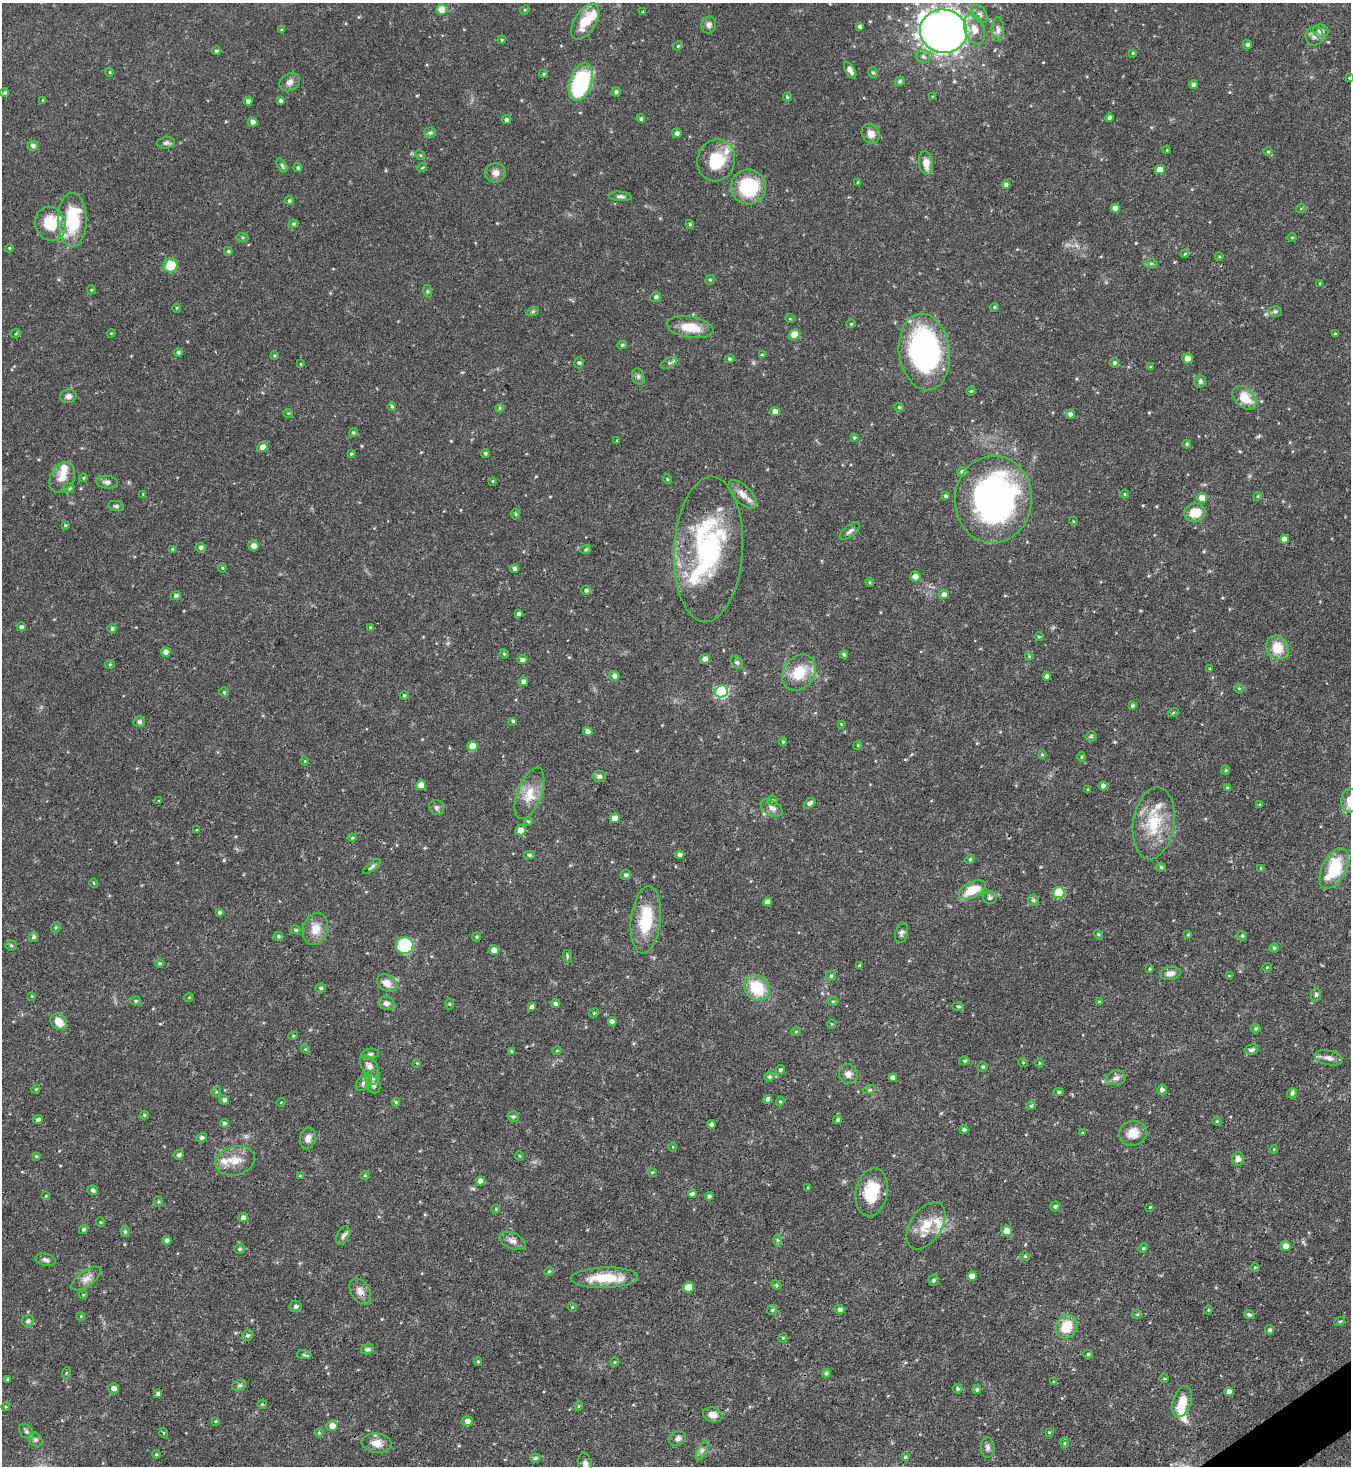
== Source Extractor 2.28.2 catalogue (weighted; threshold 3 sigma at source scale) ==
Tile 6 of 4 x 4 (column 2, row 2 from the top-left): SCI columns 1646-2994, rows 2929-4392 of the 5850 x 5857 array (HDU 1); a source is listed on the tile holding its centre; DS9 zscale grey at full resolution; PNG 1353 x 1468 px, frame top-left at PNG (2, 3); each listed source drawn as its Kron ellipse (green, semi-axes under 4 px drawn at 4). Shown black and unused: <1% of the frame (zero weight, under 3 of 4 exposures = <1% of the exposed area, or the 3 px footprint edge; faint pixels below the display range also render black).
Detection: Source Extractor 2.28.2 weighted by HDU 2 'WHT'; one run over the whole footprint, this tile lists its part. Background 0.0622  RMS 0.0035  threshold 0.0157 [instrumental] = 3 sigma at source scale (4.5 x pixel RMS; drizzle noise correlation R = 1.50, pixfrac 1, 0.05/0.05 arcsec/px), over >= 5 px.
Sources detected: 425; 1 inside a brighter object's white glare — neither listed nor drawn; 15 inside a brighter listed object's ellipse — not listed separately; the other 409 listed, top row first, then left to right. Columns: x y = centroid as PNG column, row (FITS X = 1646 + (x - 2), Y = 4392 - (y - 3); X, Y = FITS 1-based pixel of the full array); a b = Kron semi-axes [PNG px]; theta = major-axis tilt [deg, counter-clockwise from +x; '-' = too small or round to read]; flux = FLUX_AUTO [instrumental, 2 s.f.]
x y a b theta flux
442 9 5 5 - 7.3
525 10 5 4 - 0.41
643 12 4 3 - 0.29
980 14 10 6 -50 1.3
585 21 20 10 59 8.5
709 25 8 7 - 1.4
860 27 4 3 - 0.93
974 29 16 9 -72 3.9
281 30 4 4 - 0.33
998 30 12 6 -89 1.5
944 31 24 21 -11 350
1321 31 7 6 - 2
1315 36 9 9 - 1.6
502 40 4 4 - 0.42
1247 45 5 4 - 0.8
678 46 5 4 - 0.42
216 51 4 3 - 0.6
1133 53 4 3 - 0.4
923 57 7 6 - 1.1
850 70 9 4 -59 1.6
109 72 4 3 - 0.27
873 73 5 4 - 0.61
544 74 4 4 - 0.41
1349 78 4 3 - 0.37
900 81 5 4 - 0.66
290 82 11 8 30 1.8
581 82 19 11 72 35
1193 85 4 4 - 0.86
616 92 4 4 - 0.85
5 93 4 4 - 0.55
787 97 4 4 - 0.52
933 97 4 4 - 0.41
43 100 3 3 - 0.33
248 101 4 4 - 1.2
280 101 4 4 - 0.8
1109 118 4 4 - 0.95
641 119 4 4 - 0.65
506 120 4 4 - 0.92
253 122 5 4 - 1.4
430 133 6 5 - 0.65
677 133 5 5 - 1.1
871 134 10 8 -61 2.4
166 143 9 5 9 0.92
33 146 5 5 - 1.1
1167 150 4 3 - 0.28
1268 151 5 3 - 0.33
420 155 5 4 - 0.4
716 160 21 19 73 12
926 163 12 7 -80 3.3
282 165 7 4 -63 0.6
298 168 4 4 - 0.7
422 168 5 3 - 0.29
1160 170 5 4 - 3
495 173 10 9 - 2.1
858 182 4 4 - 0.31
1006 185 4 4 - 0.92
749 187 17 17 - 20
620 196 11 5 -6 1
289 201 4 4 - 0.57
1115 208 5 4 - 2.1
1301 208 5 3 - 0.32
72 220 27 14 -90 17
50 224 17 15 -64 9.5
293 224 5 4 - 0.44
690 224 4 4 - 0.38
242 237 6 4 -7 0.46
1292 237 4 3 - 0.3
9 248 4 4 - 0.34
228 251 4 4 - 0.58
1185 254 4 3 - 0.38
1219 257 4 3 - 0.3
1151 263 6 4 0 0.6
171 265 7 7 - 8.8
710 280 5 4 - 0.43
1320 283 3 2 - 0.25
91 290 4 4 - 0.39
427 291 6 4 -72 0.42
656 297 5 5 - 0.69
994 307 4 4 - 0.46
176 308 5 3 - 0.33
533 311 6 4 19 0.58
1275 311 6 5 - 0.87
790 319 5 3 - 0.26
851 324 4 4 - 0.34
690 327 24 10 -9 6.6
16 333 5 3 - 0.38
111 333 4 3 - 0.25
1335 334 3 3 - 0.44
794 335 5 5 - 6.6
622 345 5 4 - 0.54
924 352 38 25 -83 76
178 353 4 4 - 0.73
274 355 4 4 - 0.42
762 355 4 4 - 0.43
1187 358 5 5 - 2.1
730 359 5 4 - 0.4
579 363 5 5 - 0.57
669 363 8 5 30 0.76
1114 363 5 4 - 0.7
301 364 4 3 - 0.34
1151 367 3 3 - 0.34
638 376 8 6 -75 0.92
1200 381 6 6 - 0.75
971 391 5 4 - 0.41
68 396 8 7 - 1.3
1244 398 14 9 -43 7.2
392 406 4 4 - 0.52
899 407 4 4 - 0.39
500 408 4 4 - 0.39
775 412 5 4 - 2
288 413 5 3 - 0.29
1070 414 4 4 - 1.1
353 433 4 4 - 0.53
854 438 3 3 - 0.38
617 441 4 3 - 0.36
1187 444 4 3 - 0.57
262 447 5 4 - 2
485 453 4 4 - 0.53
351 454 4 3 - 0.46
962 472 5 4 - 1.2
62 477 16 11 62 3.9
83 478 4 3 - 0.32
667 479 5 3 - 0.3
493 481 3 3 - 0.32
107 482 11 6 -7 1.2
69 488 6 4 16 0.78
143 494 3 3 - 0.24
743 494 18 9 -45 3.1
1125 494 4 3 - 0.29
946 496 4 3 - 0.73
1258 496 4 3 - 0.35
1202 498 5 5 - 4.3
993 499 43 38 85 120
116 506 8 5 -9 0.65
1195 513 11 9 9 6.1
516 514 5 3 - 0.35
1073 521 4 3 - 0.26
65 525 4 3 - 0.39
850 531 12 5 37 1.2
1284 539 4 4 - 1.6
253 546 5 5 - 1.7
201 547 5 5 - 1
172 549 4 4 - 0.29
586 549 5 3 - 0.39
708 549 73 34 87 52
222 568 4 4 - 0.33
515 569 4 4 - 0.99
915 576 5 5 - 2.4
870 582 5 3 - 0.43
586 590 5 4 - 0.69
944 594 5 5 - 1.3
176 596 5 4 - 0.85
518 614 4 4 - 0.88
21 627 4 4 - 0.86
371 628 4 4 - 0.58
112 629 5 4 - 0.69
1039 637 5 3 - 0.36
1277 647 12 11 - 6.6
166 652 5 4 - 1.6
504 654 5 4 - 0.45
844 654 4 4 - 0.6
1029 656 4 3 - 0.31
705 659 5 5 - 1.5
522 660 5 4 - 0.98
737 662 7 5 -47 0.77
110 664 5 4 - 0.41
1210 669 3 3 - 0.33
799 672 19 15 56 9
614 676 5 5 - 1.2
1047 676 4 4 - 1.2
523 681 5 4 - 1
1239 688 5 3 - 0.31
224 692 5 5 - 0.42
722 692 6 6 - 39
404 695 4 4 - 0.38
1132 705 4 4 - 0.57
1173 713 5 3 - 0.4
513 721 4 3 - 0.53
139 722 6 5 - 0.92
841 724 3 3 - 0.23
588 731 5 4 - 1.5
1091 736 5 5 - 0.5
783 742 4 4 - 0.38
858 745 4 3 - 0.32
472 746 5 5 - 3.9
1042 754 4 3 - 0.39
1082 757 5 3 - 0.41
305 761 5 3 - 0.3
1226 770 5 4 - 0.45
599 776 7 6 - 0.89
421 785 5 5 - 4
1103 786 5 4 - 1.2
1228 788 4 3 - 0.56
1088 789 3 2 - 0.26
529 793 27 12 69 5.9
1350 800 12 8 85 4.1
158 801 4 2 - 0.28
773 801 5 5 - 0.69
810 803 6 4 35 1.1
1260 804 4 3 - 0.34
436 807 8 7 - 1
772 808 12 7 -33 1.6
615 818 5 5 - 3.3
528 821 4 4 - 0.43
1154 823 36 20 81 14
197 830 4 2 - 0.26
520 830 5 5 - 2.4
352 838 4 4 - 0.42
530 855 5 4 - 0.65
680 855 4 4 - 1.1
970 859 5 4 - 0.42
372 866 11 4 39 0.85
1161 867 4 4 - 0.43
1261 868 4 3 - 0.43
1334 868 22 12 64 16
626 875 5 5 - 0.8
94 883 5 3 - 0.3
972 890 14 8 26 8.3
1059 893 6 5 - 16
990 897 7 6 - 1.1
1033 900 6 5 - 0.61
767 902 4 4 - 1.8
219 912 4 3 - 0.67
646 920 34 15 84 13
56 927 5 4 - 0.48
315 929 16 12 73 4.5
295 930 5 4 - 0.54
901 933 10 6 74 0.98
1098 934 5 3 - 0.37
1188 935 4 3 - 0.33
278 936 5 4 - 0.5
1242 936 5 4 - 0.49
33 937 5 4 - 0.74
477 937 5 4 - 0.48
11 945 5 5 - 0.53
405 945 9 8 - 20
1274 948 4 4 - 0.47
494 950 5 5 - 2.4
567 956 6 4 -73 0.49
159 963 4 4 - 0.52
859 965 3 3 - 0.41
1267 967 5 3 - 0.27
1149 969 3 3 - 0.35
1170 973 10 6 9 1.8
831 976 5 5 - 0.5
1229 976 4 4 - 0.37
387 983 11 8 -35 3.1
321 988 5 4 - 0.54
757 988 14 11 -49 13
1316 995 7 5 90 0.72
32 996 3 2 - 0.23
189 998 5 3 - 0.26
136 1001 5 4 - 0.52
833 1002 5 3 - 0.41
1099 1002 4 3 - 0.5
386 1003 8 6 -8 1.4
449 1004 6 4 -89 0.34
556 1004 4 4 - 0.95
958 1006 6 4 -2 0.49
531 1007 4 4 - 0.83
594 1013 5 4 - 0.4
612 1021 4 4 - 1.5
59 1022 9 7 -45 4.3
832 1024 5 3 - 0.27
1255 1028 5 5 - 0.52
796 1031 5 3 - 0.26
293 1036 5 3 - 0.3
305 1049 5 3 - 0.31
557 1050 5 3 - 0.29
1252 1050 7 5 12 0.93
512 1051 4 3 - 0.44
370 1054 9 5 8 0.84
1328 1058 14 7 -13 1.9
964 1061 5 4 - 0.47
1023 1062 5 3 - 0.29
417 1063 3 3 - 0.24
1039 1063 4 3 - 0.27
369 1066 12 7 -54 1.9
983 1067 5 5 - 0.57
780 1070 5 4 - 0.71
848 1074 10 9 - 1.9
769 1077 5 4 - 0.67
373 1078 8 7 - 1.5
893 1078 4 4 - 1.2
1116 1078 10 7 10 1.5
364 1083 9 6 45 1.2
373 1085 8 7 - 1.3
36 1089 4 3 - 0.32
869 1090 6 4 18 0.42
1162 1090 5 4 - 1.1
216 1092 5 4 - 0.42
1058 1092 5 4 - 0.45
1292 1093 5 5 - 0.99
768 1099 4 4 - 1.4
224 1100 5 4 - 0.91
780 1101 4 4 - 0.41
281 1102 4 3 - 0.24
396 1102 4 4 - 0.47
1031 1106 5 4 - 0.46
144 1115 4 4 - 0.3
513 1117 6 5 - 0.59
38 1120 5 4 - 0.94
838 1120 4 4 - 0.72
1217 1121 5 4 - 0.4
224 1123 4 4 - 0.68
711 1124 4 4 - 0.91
964 1130 4 4 - 0.76
1082 1133 3 3 - 0.31
1133 1133 14 12 17 4.4
201 1138 5 4 - 1
308 1138 11 7 76 1.9
673 1147 5 3 - 0.27
1274 1149 4 3 - 0.3
179 1155 5 4 - 0.7
36 1156 4 4 - 0.4
520 1156 5 3 - 0.29
1238 1159 7 6 - 1.6
235 1161 20 14 16 5.5
652 1172 5 3 - 0.37
300 1176 4 4 - 0.25
365 1176 5 3 - 0.34
480 1181 4 4 - 1.8
808 1188 4 4 - 0.3
93 1190 5 5 - 0.83
872 1192 24 16 79 12
692 1194 4 4 - 0.94
46 1196 4 3 - 0.29
709 1196 4 4 - 0.89
158 1202 5 4 - 0.49
1055 1206 5 4 - 0.7
1150 1207 3 3 - 0.23
496 1209 4 4 - 0.35
243 1217 5 4 - 1.3
100 1222 5 3 - 0.32
926 1226 26 15 57 7.6
83 1229 4 4 - 0.74
1007 1231 5 5 - 3.3
125 1232 5 4 - 0.53
343 1235 10 6 62 0.98
167 1240 5 4 - 1.1
777 1240 6 4 90 0.59
512 1241 14 8 -24 1.9
1285 1246 5 5 - 2.2
1143 1248 5 4 - 0.42
239 1249 5 5 - 0.67
1025 1256 5 4 - 0.44
46 1260 10 6 -13 1
1255 1268 5 3 - 0.35
549 1271 5 4 - 0.41
972 1276 5 4 - 2.5
604 1278 34 10 2 11
86 1279 17 7 35 2.4
934 1280 6 5 - 0.5
776 1285 5 4 - 0.47
688 1287 5 5 - 8.2
360 1291 14 9 -59 2.2
83 1295 4 3 - 0.24
296 1306 6 5 - 0.93
572 1307 5 4 - 0.33
840 1309 5 4 - 1
772 1310 5 5 - 0.59
1208 1310 4 4 - 0.39
1137 1314 5 3 - 0.33
1249 1315 5 4 - 0.88
81 1316 4 3 - 0.28
28 1321 6 5 - 0.92
1340 1321 5 3 - 0.34
1067 1327 12 10 66 8
1270 1330 5 4 - 0.8
248 1335 6 5 - 0.74
783 1338 5 4 - 0.42
368 1349 7 5 15 0.99
1088 1354 5 4 - 0.52
304 1355 7 4 -10 0.52
478 1361 4 4 - 0.46
615 1362 4 4 - 0.31
66 1373 6 3 72 0.33
826 1373 4 4 - 0.66
8 1379 4 3 - 0.44
1164 1379 5 3 - 0.32
1054 1382 4 4 - 0.44
239 1385 8 5 19 0.77
114 1388 5 5 - 1.8
957 1389 5 5 - 0.71
977 1390 4 4 - 0.71
1229 1392 4 4 - 1.9
158 1393 4 3 - 0.87
1182 1402 16 9 72 5.8
262 1404 4 4 - 0.34
579 1406 4 4 - 0.38
6 1407 4 4 - 0.35
713 1415 10 7 -18 2.4
215 1421 4 4 - 0.33
467 1421 5 5 - 1.6
332 1426 6 5 - 2.5
26 1432 9 6 -49 0.94
1049 1432 3 3 - 0.33
164 1433 5 3 - 0.29
319 1433 4 4 - 0.33
678 1438 9 7 29 1.3
35 1440 8 6 -44 0.89
377 1443 15 9 -5 3.1
1064 1443 5 3 - 0.42
988 1447 10 7 -88 1.1
702 1451 10 4 63 1
156 1454 4 3 - 0.39
905 1457 4 4 - 0.46
535 1458 5 4 - 0.55
585 1464 12 6 -79 2
Overlapping masked pixels (flux is a lower limit): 2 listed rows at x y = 581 82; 708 549
Isophote crosses this tile's border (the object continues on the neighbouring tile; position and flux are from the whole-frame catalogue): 2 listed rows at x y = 1350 800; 585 1464